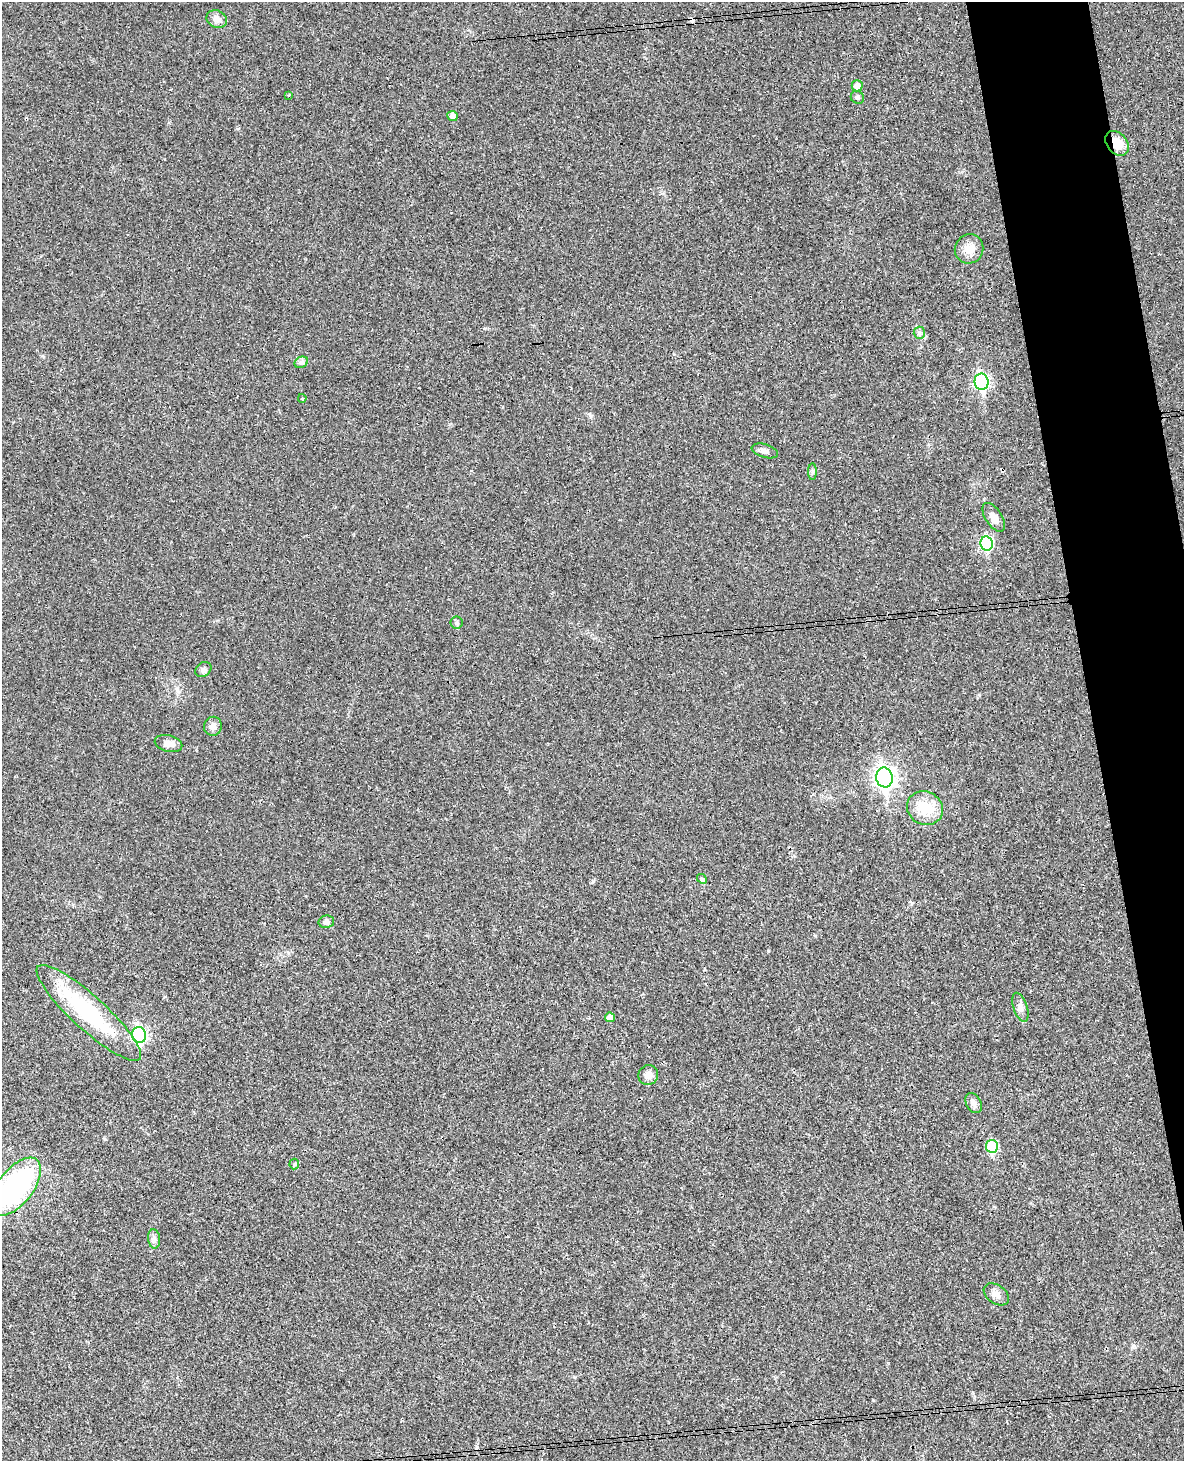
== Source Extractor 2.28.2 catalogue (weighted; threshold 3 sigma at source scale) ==
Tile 6 of 4 x 3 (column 2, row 2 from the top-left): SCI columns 1242-2423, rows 1713-3171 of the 4843 x 4777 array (HDU 1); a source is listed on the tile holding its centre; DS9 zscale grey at full resolution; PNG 1186 x 1463 px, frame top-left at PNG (2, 2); each listed source drawn as its Kron ellipse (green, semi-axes under 4 px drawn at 4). Shown black and unused: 6% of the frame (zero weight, under 3 of 4 exposures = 6% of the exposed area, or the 3 px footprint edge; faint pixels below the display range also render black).
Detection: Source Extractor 2.28.2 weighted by HDU 2 'WHT'; one run over the whole footprint, this tile lists its part. Background 0.0328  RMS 0.0041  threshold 0.0186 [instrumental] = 3 sigma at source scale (4.5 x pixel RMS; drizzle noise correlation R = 1.50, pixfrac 1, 0.05/0.05 arcsec/px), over >= 5 px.
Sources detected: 36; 2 cosmic-ray / hot-pixel residue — neither listed nor drawn; the other 34 listed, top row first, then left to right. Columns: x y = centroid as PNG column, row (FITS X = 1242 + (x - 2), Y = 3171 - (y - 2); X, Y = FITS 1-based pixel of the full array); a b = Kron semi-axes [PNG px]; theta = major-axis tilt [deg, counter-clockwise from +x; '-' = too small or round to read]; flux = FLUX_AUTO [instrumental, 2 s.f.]
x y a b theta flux
217 19 10 8 -23 2.6
857 86 5 5 - 2.8
289 95 3 2 - 0.74
857 97 7 6 - 0.93
452 116 5 5 - 2
1117 143 14 10 -50 7.1
969 249 15 14 - 4.4
919 333 6 5 - 0.95
301 362 7 5 29 1.1
981 382 8 7 - 73
302 398 4 3 - 0.67
765 451 13 6 -17 1.8
812 472 8 4 89 0.86
994 517 16 8 -57 3.2
987 543 7 6 - 40
456 623 6 6 - 0.82
203 670 8 6 36 1.2
213 726 9 9 - 2.1
169 743 14 8 -14 2.6
884 777 10 8 -82 190
925 808 18 16 -29 10
702 879 5 4 - 0.55
326 922 8 6 10 1.5
1020 1007 15 7 -71 2.1
89 1013 69 17 -42 41
610 1017 5 4 - 2.9
139 1035 8 7 - 73
648 1075 10 10 - 2.9
974 1103 11 7 -61 1.8
992 1146 6 6 - 22
294 1164 5 5 - 0.52
16 1187 34 17 52 67
154 1239 9 6 -82 1.4
996 1294 14 9 -36 2.4
Overlapping masked pixels (flux is a lower limit): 1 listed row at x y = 1117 143
Isophote crosses this tile's border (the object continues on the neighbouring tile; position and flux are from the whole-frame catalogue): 1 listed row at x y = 16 1187
Unlisted compact peaks at least as high as the median listed source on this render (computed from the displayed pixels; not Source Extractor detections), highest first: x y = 873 1400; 593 881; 591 416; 485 328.